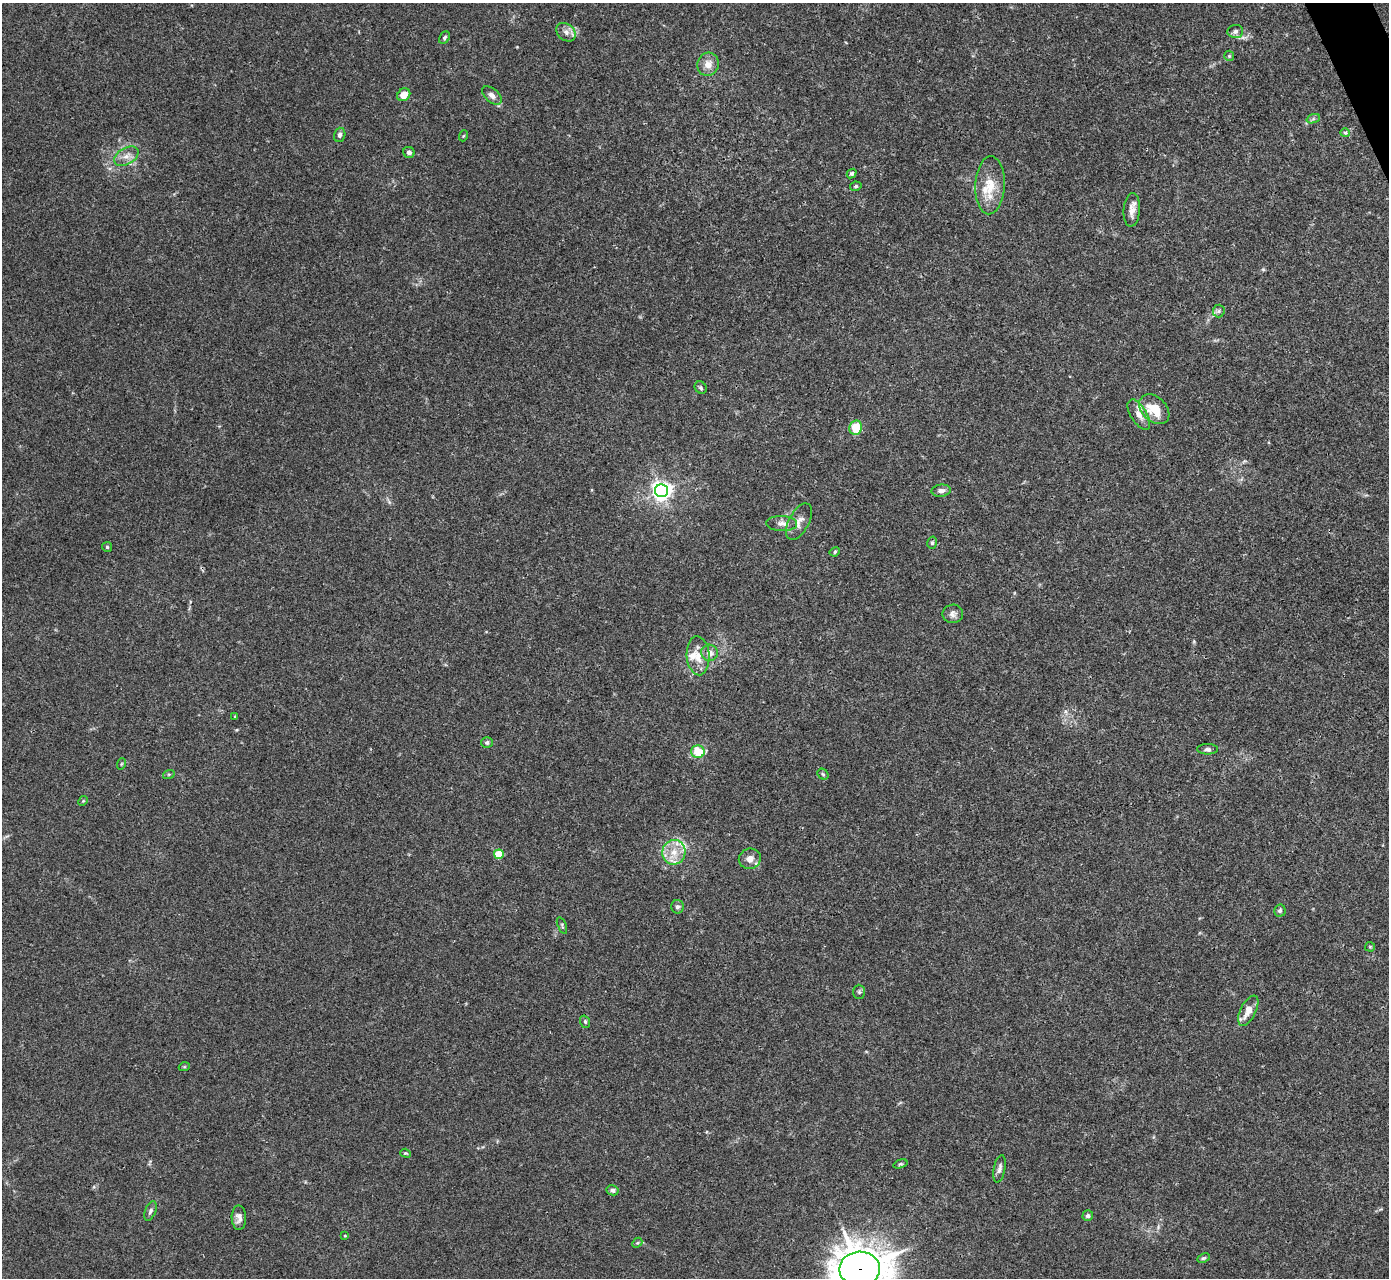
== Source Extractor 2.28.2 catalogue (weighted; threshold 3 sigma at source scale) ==
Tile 10 of 4 x 4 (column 2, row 3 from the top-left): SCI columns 1391-2777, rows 1560-2835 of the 5553 x 5542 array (HDU 1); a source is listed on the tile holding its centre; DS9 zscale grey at full resolution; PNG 1391 x 1280 px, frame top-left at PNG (2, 3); each listed source drawn as its Kron ellipse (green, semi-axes under 4 px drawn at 4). Shown black and unused: <1% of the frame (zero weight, under 3 of 4 exposures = <1% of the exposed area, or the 3 px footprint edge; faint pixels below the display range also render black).
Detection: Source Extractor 2.28.2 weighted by HDU 2 'WHT'; one run over the whole footprint, this tile lists its part. Background 0.0392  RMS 0.0028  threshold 0.0126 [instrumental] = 3 sigma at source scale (4.5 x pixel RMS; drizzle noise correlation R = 1.50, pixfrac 1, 0.05/0.05 arcsec/px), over >= 5 px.
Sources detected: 65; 3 inside a brighter listed object's ellipse — not listed separately; the other 62 listed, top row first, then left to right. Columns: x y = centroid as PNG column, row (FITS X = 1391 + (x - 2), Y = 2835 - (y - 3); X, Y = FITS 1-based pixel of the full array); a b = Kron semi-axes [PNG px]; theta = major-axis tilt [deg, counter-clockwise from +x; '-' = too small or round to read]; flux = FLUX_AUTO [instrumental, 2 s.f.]
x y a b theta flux
1235 31 8 6 5 1.1
566 32 10 8 -39 1.4
444 38 7 5 58 0.6
1229 56 5 5 - 0.36
708 64 12 10 68 2.5
404 95 7 6 - 3.1
492 95 11 6 -41 1.5
1313 119 7 4 19 0.52
1345 133 5 4 - 0.35
340 135 7 5 73 0.74
463 136 5 3 - 0.25
409 152 6 5 - 1
126 156 13 8 31 2
852 173 5 4 - 0.5
990 185 29 15 87 6.4
856 186 6 4 13 0.4
1132 210 17 8 86 2
1219 311 6 6 - 0.61
701 388 6 5 - 0.52
1154 409 17 12 -45 7.7
1139 415 17 8 -59 2.4
856 427 7 6 - 6
662 491 6 6 - 150
941 491 9 6 5 1.2
799 522 20 10 61 2.2
782 523 15 7 -2 1.8
932 543 6 4 75 0.49
107 547 5 5 - 0.42
835 552 5 4 - 0.42
953 614 10 9 - 1.2
710 653 8 8 - 1.7
698 656 19 11 -86 3.6
235 717 3 3 - 0.26
487 742 6 5 - 0.57
1208 749 10 5 0 0.8
698 752 7 6 - 6.7
121 764 6 3 71 0.29
169 774 6 4 18 0.35
823 774 6 5 - 0.39
83 801 5 4 - 0.29
674 852 12 11 - 3.9
499 854 5 5 - 10
750 859 11 10 - 2.1
677 907 6 6 - 0.7
1280 911 6 6 - 0.56
562 925 9 3 -69 0.36
1370 947 5 5 - 0.31
859 992 7 6 - 0.51
1248 1011 16 7 63 3.2
585 1022 6 5 - 0.45
184 1067 5 3 - 0.25
406 1153 5 4 - 0.32
900 1164 7 4 17 0.39
1000 1169 14 6 79 1.1
613 1190 6 5 - 0.68
150 1211 10 5 69 0.81
1088 1216 5 5 - 0.76
239 1218 12 7 -89 1.5
345 1236 3 2 - 0.22
637 1243 6 4 42 0.38
1203 1258 6 4 26 0.37
860 1269 20 17 3 740
Overlapping masked pixels (flux is a lower limit): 1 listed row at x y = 860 1269
Isophote crosses this tile's border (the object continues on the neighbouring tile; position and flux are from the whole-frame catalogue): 1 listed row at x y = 860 1269